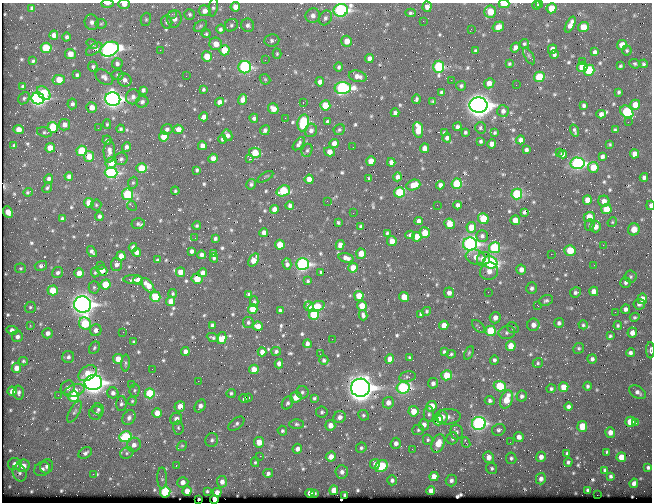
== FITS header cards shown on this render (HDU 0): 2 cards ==
NAXIS1  =                  650 / Width of table row in bytes
NAXIS2  =                  500 / Number of rows in table

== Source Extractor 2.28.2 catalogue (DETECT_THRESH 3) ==
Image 650 x 500 px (HDU 0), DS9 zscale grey, 1 PNG px = 1 image px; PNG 654 x 504 px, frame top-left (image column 1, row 500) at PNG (2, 3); each listed source drawn as its Kron ellipse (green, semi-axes under 4 px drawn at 4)
Background 359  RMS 1.4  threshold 4.07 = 3 sigma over >= 5 px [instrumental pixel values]
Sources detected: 701; of the 701, the 500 brightest by FLUX_AUTO listed and drawn (201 fainter detections omitted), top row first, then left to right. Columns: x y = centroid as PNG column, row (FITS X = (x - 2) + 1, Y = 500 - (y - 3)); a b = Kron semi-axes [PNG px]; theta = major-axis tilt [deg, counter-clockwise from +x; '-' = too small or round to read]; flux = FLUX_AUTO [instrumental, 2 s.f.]
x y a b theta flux
540 3 3 2 - 300
107 4 6 3 1 280
124 4 5 4 - 440
504 4 5 3 - 1600
537 5 4 4 - 190
213 7 9 4 81 180
235 7 5 4 - 590
427 7 5 4 - 450
32 8 4 4 - 250
552 8 5 5 - 1400
341 10 7 6 - 20000
205 11 6 5 - 580
490 12 6 6 - 1700
411 13 5 4 - 160
172 14 3 2 - 360
190 14 5 5 - 170
313 15 7 7 - 450
325 18 8 6 65 260
146 19 7 5 76 160
174 19 9 7 81 560
423 21 2 2 - 380
92 22 8 7 - 390
167 22 6 5 - 230
101 24 5 5 - 130
570 24 9 4 61 620
231 25 7 6 - 190
248 25 6 6 - 290
200 26 7 4 37 170
498 27 6 5 - 670
583 27 5 5 - 1400
220 29 4 4 - 200
471 29 3 2 - 140
206 34 4 4 - 130
54 35 4 4 - 570
67 37 4 4 - 190
272 40 7 6 - 230
347 41 5 5 - 900
92 44 6 4 -37 180
216 44 6 6 - 800
524 44 5 4 - 140
622 45 5 5 - 930
515 47 5 4 - 320
46 48 5 5 - 3800
94 49 9 5 33 580
110 49 9 7 22 28000
552 49 5 4 - 550
160 50 2 2 - 580
224 50 5 5 - 1800
627 50 5 4 - 140
475 51 4 3 - 150
595 52 4 4 - 220
70 54 5 5 - 940
277 54 5 4 - 120
554 55 4 3 - 210
207 56 5 5 - 1500
529 56 9 3 -60 130
369 58 4 4 - 440
265 60 2 2 - 180
33 61 3 3 - 140
582 61 2 2 - 120
117 63 5 5 - 270
509 64 4 3 - 130
635 64 5 4 - 160
643 64 4 4 - 150
620 66 4 3 - 130
93 67 5 4 - 180
245 67 6 6 - 13000
339 67 5 4 - 190
439 67 6 5 - 8200
582 67 5 5 - 1800
589 70 5 5 - 3800
77 75 4 3 - 170
117 75 6 5 - 180
186 76 2 2 - 190
358 76 9 5 -14 520
104 77 10 6 -35 360
539 77 5 5 - 3400
265 79 6 4 -43 120
59 80 6 5 - 1300
125 80 7 6 - 360
451 80 2 2 - 730
320 82 4 4 - 430
489 83 5 4 - 800
516 85 2 2 - 200
461 86 5 5 - 190
23 87 4 4 - 220
343 88 8 6 4 16000
203 89 4 4 - 170
143 90 4 4 - 240
442 92 4 4 - 220
619 92 4 3 - 140
44 93 8 5 -47 3100
133 97 7 7 - 370
24 98 7 5 46 190
38 98 6 6 - 24000
113 99 7 7 - 40000
243 99 5 4 - 780
416 99 4 3 - 190
433 101 4 3 - 130
142 102 6 5 - 260
219 102 4 4 - 440
303 103 3 2 - 400
72 104 5 5 - 250
325 105 5 5 - 2300
479 105 9 7 -3 63000
635 105 5 5 - 1000
584 106 4 3 - 210
92 107 5 5 - 770
273 109 6 5 - 740
503 111 6 6 - 330
627 112 7 5 -42 5200
395 113 4 4 - 250
601 114 4 4 - 330
204 117 4 4 - 470
254 118 4 4 - 230
285 118 2 2 - 210
327 122 4 3 - 200
628 122 2 2 - 280
303 123 8 5 79 8300
107 124 5 4 - 120
64 125 6 5 - 520
53 127 5 5 - 3700
457 127 4 4 - 280
98 128 2 2 - 130
480 128 5 5 - 150
19 129 5 4 - 670
121 129 4 4 - 170
167 129 6 5 - 250
178 129 5 5 - 800
265 130 5 4 - 260
311 130 7 6 - 360
339 130 6 5 - 150
418 130 8 5 -83 1900
615 130 3 3 - 150
574 131 6 3 -72 170
44 132 7 5 -15 160
465 132 3 3 - 150
444 133 3 3 - 160
495 133 3 3 - 130
227 135 6 5 - 440
164 137 5 5 - 1700
447 138 4 4 - 290
222 139 4 3 - 180
107 140 4 4 - 220
520 140 4 4 - 470
481 141 4 3 - 170
299 144 8 4 51 250
334 144 4 4 - 710
492 144 4 4 - 540
610 144 3 3 - 120
14 145 4 3 - 140
202 146 4 4 - 580
127 147 4 4 - 300
353 147 2 2 - 170
50 148 5 5 - 1200
424 148 5 4 - 680
307 150 7 5 71 170
526 150 4 3 - 220
82 151 5 5 - 3600
109 151 11 5 89 540
330 152 6 4 -16 700
559 152 3 2 - 350
255 153 6 5 - 2200
563 154 4 4 - 370
634 154 4 4 - 480
89 156 5 5 - 1300
602 156 4 4 - 230
213 158 5 4 - 670
121 159 7 6 - 250
249 159 3 3 - 2600
371 161 5 4 - 990
391 162 4 4 - 390
111 163 6 5 - 1300
578 163 7 6 - 16000
593 167 5 5 - 1300
142 168 5 5 - 2400
197 170 4 3 - 180
111 173 6 5 - 13000
69 176 4 4 - 380
265 177 9 2 30 120
397 177 4 4 - 400
644 177 4 4 - 280
369 178 3 3 - 120
49 179 4 4 - 280
309 179 5 4 - 950
133 183 6 4 67 150
251 184 5 4 - 210
457 184 5 5 - 4700
413 185 7 5 19 1000
440 185 4 4 - 380
47 188 5 4 - 150
175 191 4 4 - 130
283 191 7 5 20 4600
28 192 5 3 - 140
399 192 5 5 - 4400
127 194 6 5 - 6200
517 194 5 5 - 5900
587 200 5 4 - 840
327 201 2 2 - 150
604 201 5 5 - 520
89 203 5 5 - 1300
96 205 5 5 - 160
437 205 2 2 - 230
458 205 4 4 - 290
650 205 4 3 - 230
132 206 5 3 - 220
290 206 4 4 - 260
274 209 4 4 - 640
606 209 5 5 - 1900
8 212 6 4 -65 970
524 212 4 3 - 150
353 213 2 2 - 150
99 216 4 4 - 270
589 217 5 5 - 1700
62 219 4 3 - 180
483 219 6 5 - 2600
515 220 5 4 - 940
419 221 4 4 - 380
338 222 4 3 - 140
612 222 5 4 - 130
138 224 6 5 - 220
450 224 6 5 - 1200
590 225 5 5 - 190
197 226 4 4 - 160
361 226 3 3 - 240
471 227 5 5 - 1400
596 227 5 5 - 670
634 229 6 5 - 1400
264 232 4 4 - 470
387 233 4 3 - 130
425 233 5 5 - 1600
410 235 4 4 - 280
482 236 6 6 - 290
417 237 5 5 - 1300
195 238 2 2 - 240
215 238 4 3 - 210
392 241 5 4 - 900
470 244 7 6 - 24000
280 245 5 4 - 1500
340 245 5 4 - 520
603 245 2 2 - 820
133 247 4 4 - 370
494 248 5 5 - 6100
570 250 5 5 - 2400
191 251 4 4 - 290
92 252 6 4 -54 270
137 252 4 4 - 550
213 253 4 3 - 180
361 254 5 4 - 1100
551 254 2 2 - 900
201 255 4 4 - 370
121 256 5 4 - 850
476 257 10 7 -16 700
214 258 4 3 - 150
346 258 7 4 -17 470
483 259 7 6 - 1000
157 260 4 3 - 140
254 260 7 4 56 1200
490 262 7 6 - 13000
116 264 7 5 86 450
287 264 6 4 -74 320
302 264 6 6 - 19000
101 265 2 2 - 130
594 265 2 2 - 120
41 266 6 5 - 250
21 268 5 5 - 130
353 268 5 4 - 1200
102 270 5 5 - 1200
521 270 5 5 - 540
489 271 9 8 - 760
95 272 5 4 - 120
180 272 5 4 - 1000
321 272 3 3 - 130
58 273 6 5 - 250
79 273 5 4 - 980
202 273 5 4 - 450
631 277 6 6 - 190
197 279 5 5 - 1900
133 280 10 4 0 390
138 280 5 4 - 780
308 281 3 3 - 140
625 282 5 5 - 220
105 284 5 5 - 2200
148 285 9 4 -51 970
94 287 6 5 - 160
532 288 6 5 - 280
53 290 5 5 - 2200
594 291 5 4 - 590
488 292 2 2 - 420
575 292 5 5 - 230
449 293 5 5 - 380
173 294 4 4 - 130
249 295 4 3 - 280
359 296 5 4 - 1600
155 297 5 5 - 3300
404 297 5 4 - 1100
642 299 5 5 - 820
546 300 7 5 21 200
171 301 5 4 - 810
254 302 5 3 - 150
639 304 6 5 - 220
83 305 8 8 - 53000
309 306 5 4 - 490
316 306 9 5 20 2300
362 306 5 4 - 1200
538 306 3 2 - 380
30 307 5 5 - 170
253 309 5 5 - 2000
625 309 4 4 - 310
280 311 4 4 - 260
427 311 4 4 - 150
615 312 2 2 - 410
421 314 4 4 - 290
314 315 5 5 - 4300
363 315 5 3 - 230
635 317 5 4 - 150
495 318 6 5 - 570
248 322 5 5 - 170
559 323 5 5 - 220
85 324 6 6 - 4400
30 325 3 2 - 160
212 325 4 3 - 200
444 325 4 4 - 800
533 325 6 6 - 560
583 325 5 4 - 150
258 326 5 4 - 790
618 326 4 4 - 150
479 327 8 4 -45 200
513 328 6 5 - 160
12 330 6 4 -5 390
96 330 6 6 - 450
491 331 5 5 - 4900
123 332 2 2 - 320
507 332 8 6 11 280
48 333 5 5 - 440
632 333 5 5 - 580
610 336 3 3 - 140
17 337 5 5 - 340
213 337 6 3 -24 160
222 338 6 4 75 2400
332 339 2 2 - 280
134 342 3 3 - 140
307 344 4 4 - 310
511 346 5 5 - 1400
94 348 6 5 - 170
579 348 5 5 - 150
650 350 8 3 -90 220
185 351 4 4 - 470
276 351 5 4 - 200
262 352 4 4 - 520
444 352 4 4 - 150
469 353 7 4 66 130
630 353 4 4 - 280
320 354 2 2 - 120
451 354 5 3 - 150
68 357 6 6 - 280
410 358 3 3 - 170
118 359 5 5 - 990
390 359 4 4 - 950
592 359 5 4 - 260
324 360 5 4 - 190
494 360 5 4 - 220
23 361 5 4 - 130
125 363 8 4 85 170
538 363 5 4 - 130
279 364 5 4 - 560
16 368 5 4 - 800
152 369 2 2 - 120
254 369 5 4 - 1000
87 373 10 6 33 1300
447 375 5 5 - 2100
407 377 8 5 11 220
198 381 2 2 - 330
93 383 9 7 4 47000
433 383 5 5 - 350
131 385 2 2 - 190
500 386 6 5 - 3500
587 386 4 4 - 190
564 387 5 4 - 1500
68 388 7 6 - 410
360 388 9 9 - 77000
403 388 6 5 - 12000
551 389 4 4 - 180
135 390 6 5 - 150
12 391 5 4 - 820
74 391 10 5 18 1200
19 392 7 5 88 240
302 392 6 6 - 210
638 392 9 5 -30 400
113 393 5 5 - 380
150 393 5 5 - 3400
231 393 5 4 - 160
58 395 2 2 - 370
522 396 5 5 - 270
74 397 5 5 - 3700
296 397 6 5 - 1300
244 398 5 4 - 240
249 398 3 3 - 140
314 398 4 3 - 160
506 399 9 6 69 2000
490 400 5 4 - 230
132 401 4 4 - 120
288 403 7 5 57 230
388 403 6 5 - 640
121 404 7 5 88 220
180 406 5 5 - 800
200 406 7 5 57 440
431 406 5 5 - 1500
569 407 4 4 - 300
98 409 6 5 - 230
413 411 5 5 - 1100
74 412 12 5 60 260
322 412 6 5 - 180
96 413 7 6 - 270
157 413 5 4 - 1200
429 414 8 5 89 220
363 415 5 5 - 170
340 417 6 6 - 470
442 417 6 5 - 450
448 417 13 7 3 570
129 418 8 6 61 340
176 419 6 5 - 470
438 420 5 5 - 2100
630 422 5 5 - 2400
479 423 7 6 - 16000
636 423 3 3 - 200
236 424 9 5 39 240
297 424 7 5 -1 190
330 425 5 5 - 730
424 425 6 5 - 430
582 426 5 5 - 1600
178 428 7 5 -87 160
418 430 6 5 - 170
499 430 7 6 - 260
282 431 5 4 - 180
457 432 7 6 - 260
610 432 5 5 - 720
126 437 6 5 - 6800
519 437 5 4 - 440
452 438 6 5 - 210
212 440 7 6 - 260
428 440 5 4 - 160
259 442 5 5 - 1300
510 442 2 2 - 220
396 443 5 5 - 390
466 443 5 3 - 310
438 444 9 6 68 1500
134 445 7 6 - 510
182 446 5 4 - 120
361 448 5 5 - 180
297 449 5 5 - 450
412 449 2 2 - 210
606 452 4 3 - 130
85 453 7 5 32 260
127 453 7 5 26 200
567 453 4 4 - 160
260 456 2 2 - 1100
331 457 5 5 - 730
488 457 6 5 - 670
541 457 5 5 - 510
621 457 5 5 - 1300
511 458 6 5 - 180
255 462 5 4 - 130
568 462 4 4 - 190
15 464 7 6 - 620
375 464 5 5 - 410
23 466 7 6 - 840
47 466 7 6 - 390
176 466 3 2 - 170
381 466 7 5 41 3900
648 467 4 4 - 220
492 468 6 5 - 200
42 469 8 7 - 380
605 470 4 4 - 260
342 472 6 6 - 390
20 473 9 6 -68 420
268 473 5 4 - 300
93 474 2 2 - 230
434 476 4 4 - 810
610 476 4 3 - 190
162 478 10 5 -89 180
541 479 6 5 - 400
392 480 5 5 - 220
451 480 6 5 - 300
183 482 6 5 - 610
222 482 6 5 - 520
634 483 5 4 - 370
334 490 5 4 - 1100
588 490 4 3 - 190
187 491 4 4 - 980
207 491 3 3 - 130
431 491 4 4 - 520
165 492 5 5 - 5600
217 492 4 4 - 720
310 493 5 4 - 600
314 493 3 3 - 120
345 495 3 3 - 180
597 495 2 2 - 1400
199 499 3 2 - 210
214 499 4 4 - 1700
At the frame edge (FLAGS 8, measured only in part): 8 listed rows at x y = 540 3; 107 4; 124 4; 504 4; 213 7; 341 10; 650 205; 650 350
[201 fainter detections neither listed nor drawn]